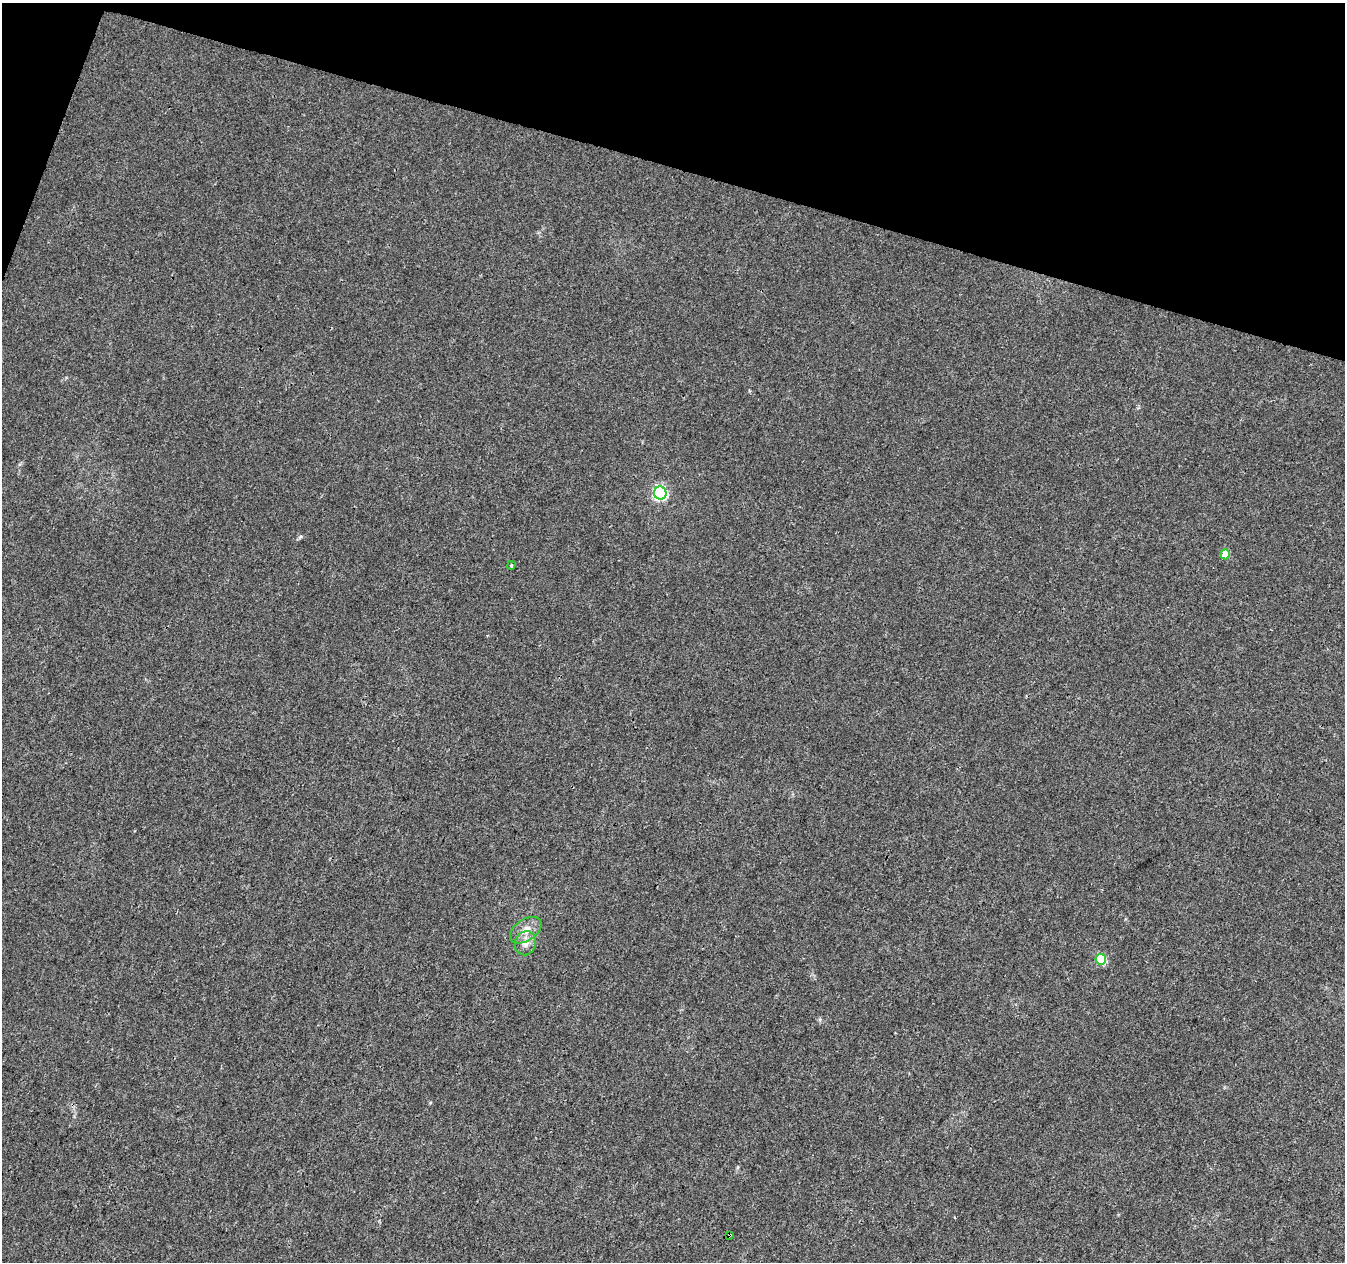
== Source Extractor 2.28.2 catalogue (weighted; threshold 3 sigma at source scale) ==
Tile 2 of 4 x 4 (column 2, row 1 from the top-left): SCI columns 1346-2688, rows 4002-5261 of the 5385 x 5542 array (HDU 1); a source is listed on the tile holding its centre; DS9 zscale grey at full resolution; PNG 1347 x 1264 px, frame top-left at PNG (2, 3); each listed source drawn as its Kron ellipse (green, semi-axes under 4 px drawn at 4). Shown black and unused: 14% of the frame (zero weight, under 3 of 4 exposures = <1% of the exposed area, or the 3 px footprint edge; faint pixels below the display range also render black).
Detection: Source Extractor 2.28.2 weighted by HDU 2 'WHT'; one run over the whole footprint, this tile lists its part. Background 0.00635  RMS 0.0029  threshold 0.013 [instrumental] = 3 sigma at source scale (4.5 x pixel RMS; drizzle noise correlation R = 1.50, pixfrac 1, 0.0396/0.0396 arcsec/px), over >= 5 px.
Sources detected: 7; all 7 listed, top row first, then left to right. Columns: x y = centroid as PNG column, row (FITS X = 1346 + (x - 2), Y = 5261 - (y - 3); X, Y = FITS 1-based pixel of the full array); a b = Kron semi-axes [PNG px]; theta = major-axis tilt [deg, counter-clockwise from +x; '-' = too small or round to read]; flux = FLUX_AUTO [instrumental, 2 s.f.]
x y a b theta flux
660 493 6 6 - 54
1225 554 5 4 - 6
511 565 4 3 - 0.34
526 930 17 10 34 3.3
525 943 12 10 71 2.2
1101 959 5 5 - 15
730 1235 3 2 - 0.27
Overlapping masked pixels (flux is a lower limit): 1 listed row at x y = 730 1235